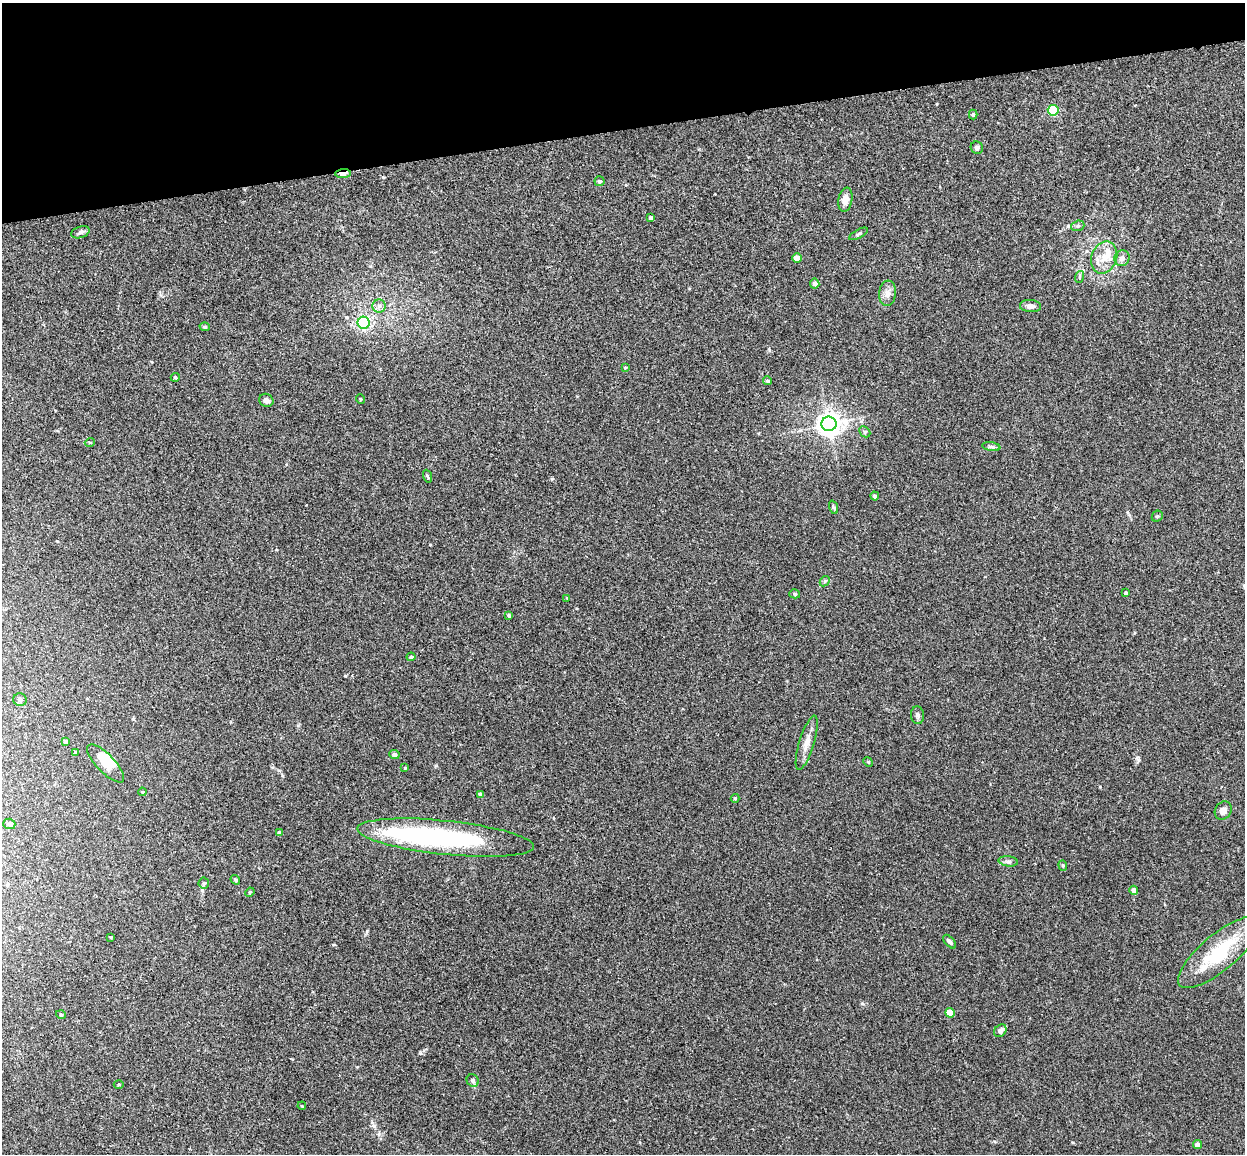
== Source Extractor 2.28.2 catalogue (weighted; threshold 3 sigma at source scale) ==
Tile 3 of 4 x 4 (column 3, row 1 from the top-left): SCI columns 2545-3787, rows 3608-4759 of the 5086 x 5029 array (HDU 1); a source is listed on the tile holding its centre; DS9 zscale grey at full resolution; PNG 1247 x 1156 px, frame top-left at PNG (2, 3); each listed source drawn as its Kron ellipse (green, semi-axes under 4 px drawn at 4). Shown black and unused: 11% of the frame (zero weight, under 3 of 4 exposures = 5% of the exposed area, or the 3 px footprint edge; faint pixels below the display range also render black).
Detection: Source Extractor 2.28.2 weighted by HDU 2 'WHT'; one run over the whole footprint, this tile lists its part. Background 0.0387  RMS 0.0042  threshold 0.0191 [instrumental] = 3 sigma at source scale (4.5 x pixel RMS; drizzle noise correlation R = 1.50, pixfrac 1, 0.05/0.05 arcsec/px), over >= 5 px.
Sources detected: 78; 3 inside a brighter object's white glare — neither listed nor drawn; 4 inside a brighter listed object's ellipse — not listed separately; the other 71 listed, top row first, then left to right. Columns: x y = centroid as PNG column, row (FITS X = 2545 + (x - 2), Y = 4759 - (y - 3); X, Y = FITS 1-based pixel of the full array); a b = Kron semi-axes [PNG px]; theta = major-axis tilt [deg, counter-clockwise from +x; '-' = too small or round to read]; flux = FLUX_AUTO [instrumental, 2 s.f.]
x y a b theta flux
1053 110 5 5 - 24
973 115 5 4 - 0.66
977 148 6 6 - 1
343 173 8 4 5 5.3
600 181 5 5 - 0.76
845 200 12 7 80 3.1
651 218 4 4 - 1.5
1078 226 7 5 20 0.74
80 232 9 5 19 1.2
859 234 10 3 29 0.65
797 258 5 4 - 3.6
1104 258 16 12 67 6
1122 258 8 7 - 1.9
1079 277 6 4 72 0.55
815 284 5 4 - 1.8
887 293 12 8 85 2.5
379 306 6 6 - 1.3
1030 306 10 6 -4 2.2
364 323 6 6 - 51
205 327 5 4 - 0.67
625 368 4 3 - 0.4
175 377 4 4 - 0.52
767 381 4 4 - 0.71
360 399 5 3 - 0.35
266 400 7 6 - 1.6
829 424 7 7 - 340
865 432 6 4 -45 0.61
90 442 5 3 - 0.34
991 447 9 4 -9 0.97
427 476 6 4 -70 0.52
875 496 4 4 - 1.2
833 507 7 4 -71 0.63
1157 516 6 5 - 0.63
825 581 6 4 44 0.54
1126 593 3 3 - 0.63
795 594 5 4 - 0.68
567 598 3 3 - 0.3
509 615 4 3 - 0.6
411 657 4 4 - 0.92
20 700 6 6 - 1.1
917 715 9 6 -84 1.2
66 742 4 3 - 1.3
807 743 28 7 73 4
76 752 3 3 - 0.51
394 754 5 4 - 1.3
868 762 5 4 - 0.54
106 763 25 9 -46 6.5
405 768 3 3 - 0.3
142 792 4 4 - 0.41
480 794 4 4 - 1.2
735 798 4 4 - 0.42
1223 811 10 8 55 2.3
9 824 6 5 - 0.78
279 833 4 4 - 1.1
445 838 89 17 -6 57
1008 861 10 5 -6 1.1
1063 865 5 4 - 0.58
235 880 5 4 - 0.73
204 883 5 5 - 0.67
1134 890 4 4 - 1.9
250 892 5 3 - 0.38
110 937 3 3 - 0.39
950 942 8 4 -49 0.99
1219 952 51 18 40 24
950 1013 5 4 - 9.5
61 1015 5 3 - 0.35
1000 1031 7 5 45 1.4
473 1081 6 5 - 0.89
119 1084 5 3 - 0.44
302 1106 4 3 - 0.41
1197 1144 4 4 - 1.7
Overlapping masked pixels (flux is a lower limit): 1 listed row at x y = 343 173
Unlisted compact peaks at least as high as the median listed source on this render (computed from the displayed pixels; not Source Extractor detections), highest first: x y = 420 1053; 769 350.